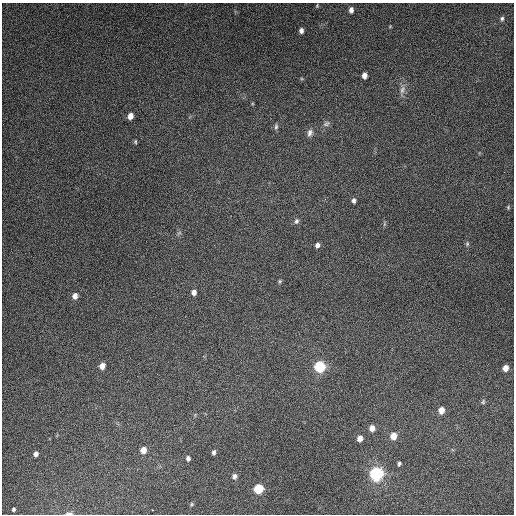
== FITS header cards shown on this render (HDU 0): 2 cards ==
NAXIS1  =                  512
NAXIS2  =                  512

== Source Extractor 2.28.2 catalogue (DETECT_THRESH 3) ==
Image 512 x 512 px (HDU 0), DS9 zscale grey, 1 PNG px = 1 image px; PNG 516 x 516 px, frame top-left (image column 1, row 512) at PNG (2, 3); no overlay
Background 5120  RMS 310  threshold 942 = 3 sigma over >= 5 px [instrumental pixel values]
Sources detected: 42; all 42 listed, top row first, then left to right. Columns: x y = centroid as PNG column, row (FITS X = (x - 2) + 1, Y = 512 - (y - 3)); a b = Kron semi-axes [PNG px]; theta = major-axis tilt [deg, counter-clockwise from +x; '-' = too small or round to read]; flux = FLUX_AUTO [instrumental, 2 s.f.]
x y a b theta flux
317 6 6 4 71 2.5e+04
351 10 6 5 - 8.9e+04
502 18 5 4 - 3.9e+04
390 26 5 4 - 1.8e+04
301 31 5 4 - 7.9e+04
364 75 5 4 - 1.2e+05
402 90 12 7 70 1.1e+05
130 116 6 5 - 1.5e+05
326 124 11 6 27 6.5e+04
276 127 8 5 89 4.5e+04
310 133 10 7 73 9.0e+04
135 142 5 4 - 3.0e+04
354 201 6 5 - 5.6e+04
508 207 6 4 -79 2.3e+04
296 221 8 6 74 6.1e+04
384 224 7 4 71 2.9e+04
179 233 7 4 37 3.2e+04
467 244 7 5 -72 3.6e+04
317 245 5 5 - 7.4e+04
280 281 5 5 - 2.8e+04
194 292 6 5 - 8.4e+04
75 296 7 6 - 1.1e+05
102 366 6 5 - 1.5e+05
320 367 8 8 - 1.1e+06
505 368 6 5 - 1.6e+05
483 402 7 5 74 3.7e+04
441 410 6 5 - 1.8e+05
372 428 6 5 - 1.3e+05
393 436 7 6 - 2.2e+05
360 438 6 5 - 1.2e+05
143 450 6 6 - 1.7e+05
214 452 5 4 - 4.9e+04
36 454 5 4 - 6.5e+04
188 458 6 5 - 6.0e+04
399 464 5 3 - 3.8e+04
377 474 10 9 - 1.7e+06
235 476 7 6 - 6.5e+04
258 489 7 6 - 6.9e+05
192 504 5 4 - 2.6e+04
13 509 4 3 - 3.6e+04
152 510 2 2 - 1.4e+04
69 513 8 3 1 6.4e+04
At the frame edge (FLAGS 8, measured only in part): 1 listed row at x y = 69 513